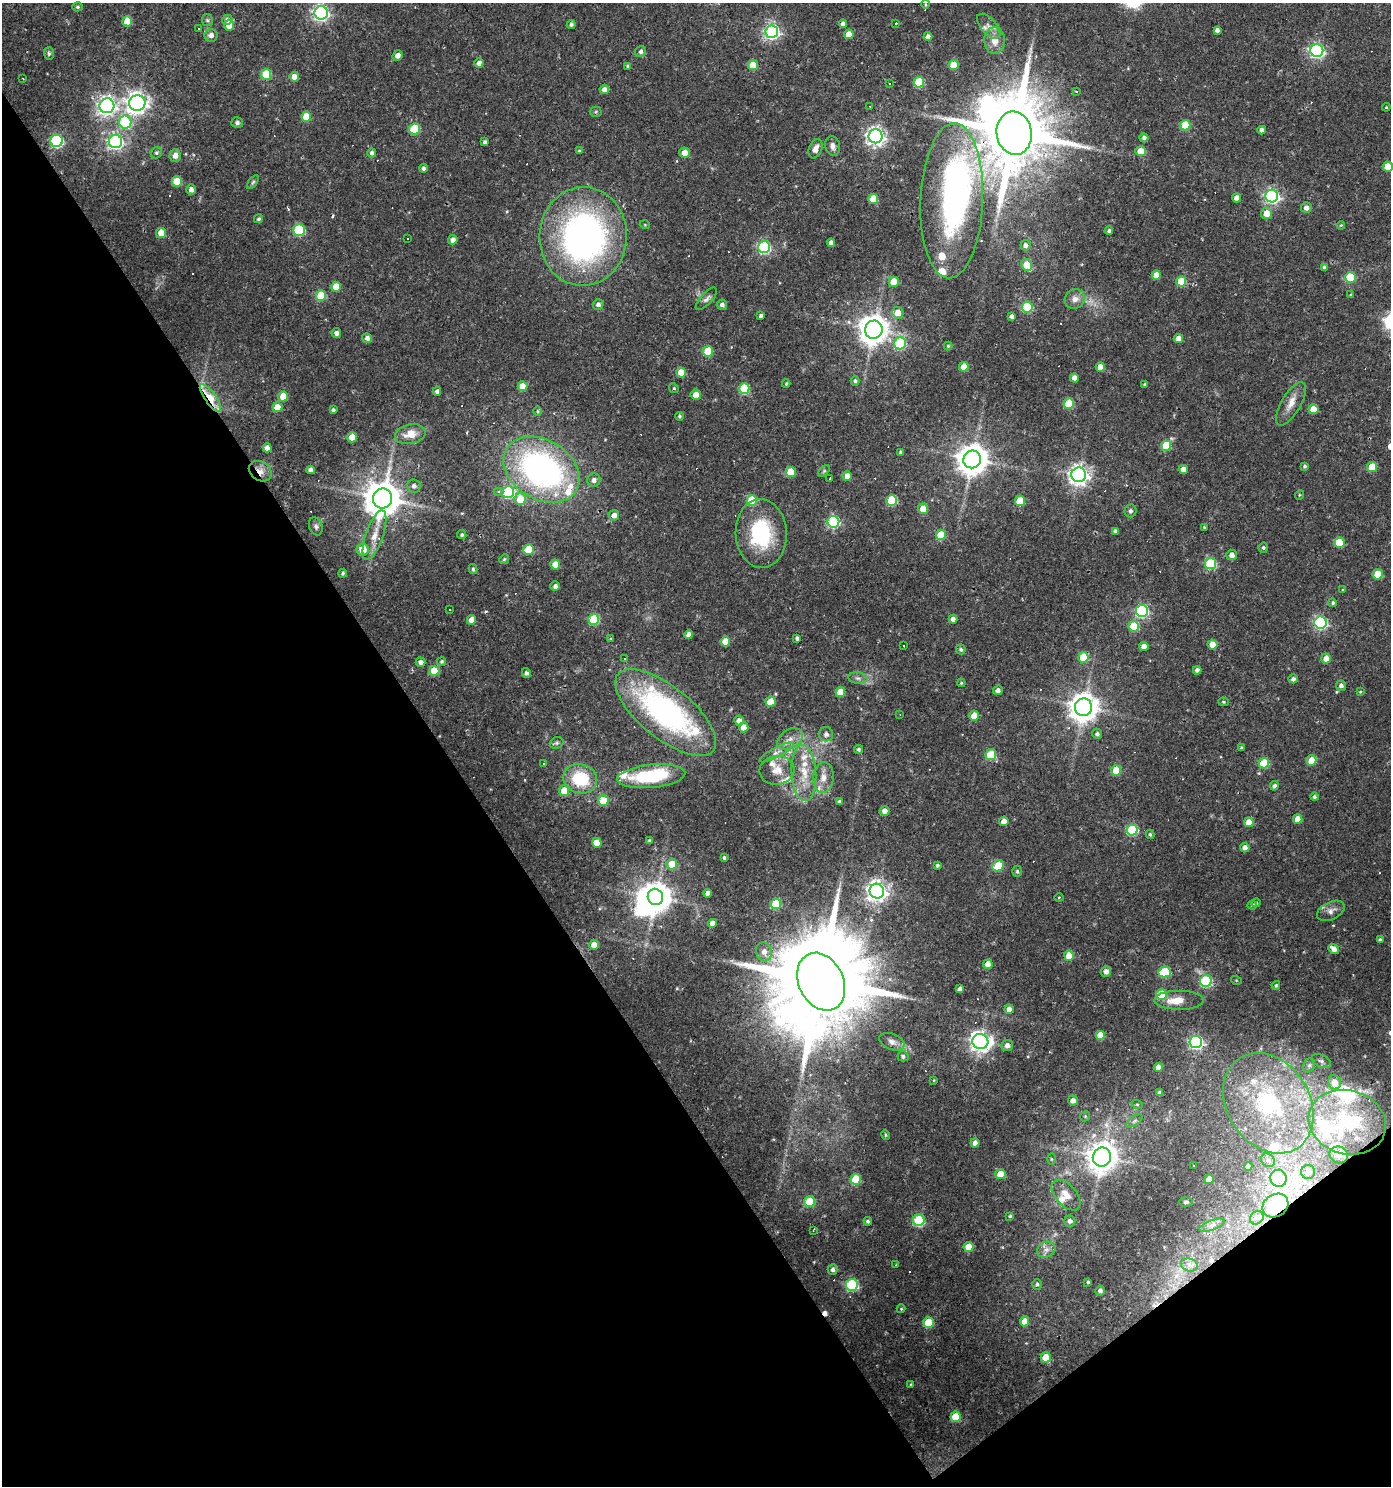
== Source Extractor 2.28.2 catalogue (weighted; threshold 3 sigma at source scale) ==
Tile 14 of 4 x 4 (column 2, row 4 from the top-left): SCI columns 1513-2901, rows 1-1484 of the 5866 x 5938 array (HDU 1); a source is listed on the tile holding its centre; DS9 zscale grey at full resolution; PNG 1393 x 1488 px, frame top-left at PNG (2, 3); each listed source drawn as its Kron ellipse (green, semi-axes under 4 px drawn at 4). Shown black and unused: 36% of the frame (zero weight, under 2 of 3 exposures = <1% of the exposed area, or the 3 px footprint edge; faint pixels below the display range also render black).
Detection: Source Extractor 2.28.2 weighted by HDU 2 'WHT'; one run over the whole footprint, this tile lists its part. Background 0.0261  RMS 0.0044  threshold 0.0196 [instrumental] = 3 sigma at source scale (4.5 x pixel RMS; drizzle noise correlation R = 1.50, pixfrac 1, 0.0396/0.0396 arcsec/px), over >= 5 px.
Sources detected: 403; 5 inside a brighter object's white glare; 40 cosmic-ray / hot-pixel residue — neither listed nor drawn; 24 inside a brighter listed object's ellipse — not listed separately; the other 334 listed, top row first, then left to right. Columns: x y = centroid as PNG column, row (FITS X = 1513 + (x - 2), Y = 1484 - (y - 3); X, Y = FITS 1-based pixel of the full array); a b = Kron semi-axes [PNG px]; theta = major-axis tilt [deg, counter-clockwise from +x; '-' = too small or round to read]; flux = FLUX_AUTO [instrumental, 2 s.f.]
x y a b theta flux
925 4 5 3 - 0.47
78 7 5 4 - 0.72
321 13 6 6 - 130
207 20 6 5 - 0.82
227 20 5 5 - 1.8
127 21 5 5 - 7.7
896 23 3 2 - 0.69
571 24 4 4 - 0.97
843 24 4 4 - 1.8
229 25 5 5 - 7.3
989 26 15 7 -48 3
199 28 3 3 - 1.1
1217 30 4 4 - 1.5
772 32 6 6 - 120
849 34 5 5 - 7.3
211 35 6 6 - 2.3
928 36 4 4 - 1.6
995 40 13 10 -89 5.3
1317 51 6 6 - 100
641 52 5 5 - 1.2
49 54 6 5 - 0.8
397 56 5 4 - 2.2
479 63 4 4 - 2
753 65 5 5 - 8.8
953 65 5 5 - 9.4
628 66 4 4 - 0.95
266 74 5 5 - 18
294 77 5 5 - 4
23 78 3 2 - 0.35
919 82 5 5 - 23
889 83 3 3 - 0.42
604 89 5 4 - 2.3
1076 92 3 3 - 0.63
137 103 8 8 - 270
107 106 7 7 - 200
870 106 2 2 - 0.36
1386 107 4 3 - 0.4
596 112 5 5 - 0.56
306 117 5 5 - 8
125 122 6 6 - 27
237 123 6 5 - 1.2
1185 125 5 5 - 17
414 129 5 5 - 28
1262 130 4 4 - 2.1
1014 133 22 17 -81 5800
876 136 7 7 - 210
1144 138 4 4 - 1.5
57 141 6 6 - 64
115 142 6 6 - 120
485 142 4 4 - 1.2
833 146 10 7 -76 2.1
815 149 10 6 69 2.7
579 151 3 3 - 0.49
1141 151 5 5 - 8
156 153 6 5 - 0.88
372 153 4 4 - 1.4
684 153 5 5 - 4.4
175 156 6 6 - 2.9
1388 166 5 5 - 7.6
424 168 4 4 - 1.2
177 181 5 5 - 12
253 182 8 4 54 0.75
191 190 5 4 - 2.3
1272 196 6 6 - 100
1237 198 4 4 - 2.3
873 199 5 5 - 9.9
952 201 77 31 88 110
1306 208 5 5 - 2.2
1266 213 6 5 - 5.4
258 219 5 4 - 0.78
645 225 5 3 - 0.36
1341 225 4 3 - 0.41
299 230 6 5 - 36
1109 231 4 4 - 0.93
161 233 5 5 - 6.6
583 236 49 43 87 170
408 239 3 2 - 0.36
453 240 5 4 - 2.4
831 243 4 4 - 1.9
1025 245 5 5 - 1.6
764 247 6 6 - 63
1027 265 6 5 - 12
1324 268 4 3 - 1.2
1156 275 5 4 - 5.1
1350 277 5 5 - 18
1181 281 5 5 - 11
894 282 5 5 - 8.8
336 287 5 5 - 7.3
1351 295 4 3 - 0.52
321 296 5 5 - 16
706 299 14 5 47 1.7
1075 299 10 9 - 3
598 304 5 5 - 1.7
722 305 5 5 - 1.4
1027 307 5 5 - 29
898 313 6 5 - 5.4
761 315 4 3 - 2
1012 316 4 4 - 1.6
874 330 9 8 - 630
336 333 5 5 - 1.8
367 338 5 5 - 1.7
1178 339 4 4 - 4
900 343 6 6 - 38
948 346 4 4 - 0.51
708 351 5 5 - 18
964 367 5 4 - 6.5
1100 367 5 4 - 4.9
681 373 5 5 - 6.7
1074 378 4 4 - 2.9
855 381 5 4 - 0.91
786 384 4 3 - 0.59
1145 385 4 4 - 0.93
522 386 5 5 - 7.3
674 388 5 4 - 0.55
744 389 5 5 - 28
437 391 4 4 - 1.2
696 395 5 5 - 3.9
283 396 5 5 - 8.2
210 398 17 5 -55 11
1069 404 5 5 - 19
1291 404 24 9 59 5.2
277 407 5 5 - 6.9
1313 409 5 5 - 8.6
333 410 4 3 - 1.1
538 411 5 3 - 0.47
679 416 4 4 - 0.62
410 434 15 10 11 6.1
352 437 5 5 - 8.7
1166 446 5 5 - 18
267 448 4 4 - 2.7
901 452 3 3 - 0.93
972 459 9 8 - 730
1305 466 4 4 - 0.68
1372 467 5 5 - 13
311 470 4 4 - 2.1
541 470 41 29 -31 140
1183 470 4 4 - 3.7
260 471 12 9 -33 3.6
824 471 7 4 45 0.65
791 472 5 5 - 11
1079 475 7 7 - 240
847 476 5 4 - 4
830 479 2 2 - 0.4
594 480 6 6 - 2.1
414 486 7 6 - 1.7
498 492 5 4 - 0.79
508 492 6 6 - 45
1299 495 5 3 - 0.41
383 499 10 9 - 1100
520 499 6 5 - 9.6
752 500 5 5 - 18
892 500 5 5 - 24
1020 501 5 5 - 13
923 509 5 5 - 6.8
1130 511 6 6 - 0.95
614 515 5 5 - 3.1
833 522 6 6 - 54
316 526 9 6 -69 1.5
1204 527 4 3 - 0.37
1115 531 4 4 - 1.2
761 533 34 25 -87 33
374 535 26 8 71 6.5
462 535 5 4 - 0.77
941 535 5 5 - 12
1339 543 5 5 - 12
1263 548 5 4 - 0.7
529 549 5 5 - 13
363 550 6 6 - 7.9
1232 555 5 5 - 2.5
504 559 5 4 - 0.52
1210 564 5 5 - 35
555 565 5 5 - 7
473 569 5 3 - 0.77
343 573 4 3 - 0.78
1378 574 5 5 - 15
555 586 4 4 - 1.7
1342 590 3 2 - 0.59
1333 603 4 4 - 0.75
450 610 3 2 - 0.42
1142 611 6 6 - 64
594 619 5 5 - 27
953 619 4 4 - 1.9
472 620 5 4 - 4.4
1321 623 6 6 - 65
1134 626 5 5 - 15
689 635 4 4 - 1.7
797 638 4 4 - 1.1
611 639 3 3 - 0.5
725 642 5 5 - 7.8
1212 645 5 5 - 6.1
904 646 3 2 - 0.37
1144 646 4 4 - 3.1
961 649 5 4 - 0.92
1083 657 5 5 - 13
1326 658 5 5 - 4.6
625 659 3 2 - 0.59
442 661 5 4 - 0.73
420 662 5 4 - 1.9
1197 670 4 4 - 1.6
434 671 5 5 - 15
526 673 5 4 - 1.3
858 678 9 6 -8 1.5
1293 679 4 4 - 1.4
961 683 4 4 - 0.46
1341 686 5 5 - 1.6
998 690 5 4 - 1.8
840 692 5 5 - 9.4
1360 692 4 3 - 0.38
771 702 5 5 - 11
1224 702 5 4 - 0.54
1084 707 9 8 - 610
666 712 61 26 -39 110
900 714 3 2 - 0.3
974 716 5 5 - 8.5
739 721 5 5 - 2.9
744 727 5 4 - 4.4
826 734 7 7 - 1.9
1097 734 5 5 - 1.2
790 739 14 9 32 4.2
557 743 7 5 20 0.98
1241 748 3 3 - 0.68
858 749 4 4 - 0.88
777 752 19 5 28 2.8
991 755 5 5 - 15
1311 760 5 5 - 9.5
1264 763 5 5 - 19
543 764 3 3 - 0.73
777 770 17 14 6 6.1
1116 770 5 5 - 10
804 773 28 12 -87 11
651 776 34 11 6 34
823 778 15 10 84 4.4
580 779 17 14 -18 20
1274 786 5 4 - 1.4
564 791 5 5 - 8.3
1314 797 4 4 - 0.87
603 801 5 5 - 14
839 802 4 4 - 1.2
885 811 5 5 - 2.7
1298 819 5 4 - 4.9
1004 821 5 4 - 3.9
1249 822 5 5 - 5.5
1132 830 5 5 - 29
1150 834 5 3 - 0.69
649 841 4 4 - 0.99
597 843 5 5 - 7
1245 848 5 4 - 2.2
724 858 3 3 - 0.73
672 864 5 5 - 9.4
937 865 3 3 - 0.89
998 866 6 5 - 17
1017 871 5 4 - 0.72
877 891 7 7 - 260
708 893 4 4 - 2.2
655 897 8 7 - 680
1059 897 4 3 - 0.36
1256 903 4 3 - 0.51
776 904 5 5 - 23
1252 905 4 4 - 0.83
1331 911 15 9 26 2.6
712 923 4 4 - 2.8
1380 940 4 3 - 0.72
594 945 5 5 - 4.6
1334 949 6 4 -38 3
764 952 10 7 -74 3.2
1069 956 5 5 - 8.2
988 964 5 5 - 5.7
1106 971 5 5 - 2.2
1165 972 6 5 - 25
1236 980 5 3 - 0.41
1206 981 6 6 - 46
821 982 30 22 -64 12000
1276 985 4 4 - 0.83
960 989 4 4 - 2
1162 995 5 5 - 16
1179 1000 25 9 0 7
1009 1009 4 4 - 2.6
1101 1035 5 5 - 9.3
980 1041 8 7 - 250
892 1042 13 8 -22 2.4
1196 1042 6 6 - 85
1007 1045 6 5 - 1.9
903 1056 5 5 - 1.1
1321 1061 10 6 -25 1.4
1309 1065 7 5 68 1.1
1158 1067 4 4 - 3
934 1080 4 2 - 0.31
1334 1082 7 6 - 5.3
1159 1093 4 3 - 1.2
1073 1101 5 5 - 2.5
1268 1103 53 41 -57 67
1137 1104 6 3 -19 0.49
1085 1116 5 4 - 0.57
1134 1121 9 4 36 1.1
1347 1122 39 32 -16 35
886 1135 5 3 - 0.61
975 1143 5 4 - 2.5
1339 1155 9 8 - 2.1
1102 1157 9 9 - 590
1051 1159 5 3 - 0.51
1268 1160 7 6 - 1.5
1193 1166 3 3 - 2.3
1248 1166 4 4 - 2.9
1308 1172 7 7 - 1.9
1001 1174 5 5 - 11
1279 1178 8 8 - 18
856 1179 5 5 - 17
1209 1179 5 5 - 5.2
1066 1195 18 10 -49 4.9
810 1202 5 5 - 20
1186 1202 7 4 2 0.79
1275 1205 14 11 34 21
1010 1216 3 3 - 0.56
1257 1218 7 6 - 1.2
919 1220 6 5 - 40
868 1221 4 4 - 0.91
1070 1221 5 5 - 1.4
1212 1225 13 5 19 1.7
813 1230 4 2 - 0.42
968 1247 5 5 - 7.3
1046 1250 9 7 24 2.3
896 1265 3 2 - 0.56
1189 1265 8 6 -17 1.6
833 1269 5 5 - 1.5
1088 1282 3 3 - 0.6
1037 1284 5 4 - 0.91
852 1285 6 6 - 50
1100 1291 5 4 - 1.8
901 1309 4 4 - 0.44
1025 1321 5 4 - 4.9
928 1322 5 5 - 15
1046 1357 5 5 - 8.9
911 1385 4 3 - 0.51
956 1417 5 5 - 16
Overlapping masked pixels (flux is a lower limit): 4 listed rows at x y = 1014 133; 210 398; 260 471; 1275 1205
Isophote crosses this tile's border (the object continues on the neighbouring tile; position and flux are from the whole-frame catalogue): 1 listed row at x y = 1388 166